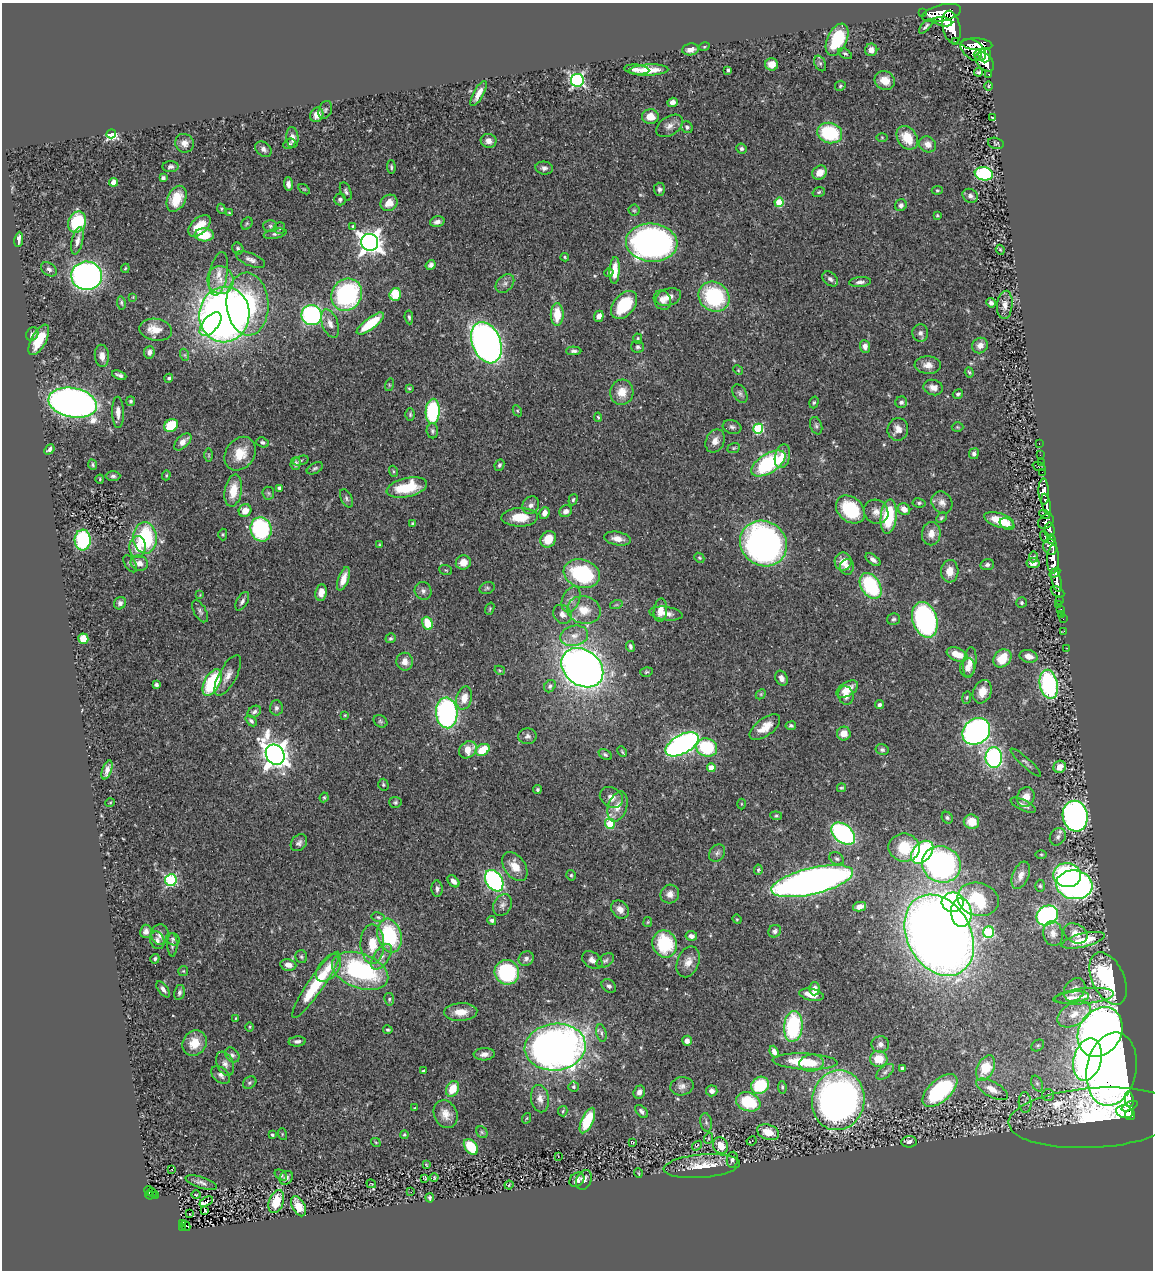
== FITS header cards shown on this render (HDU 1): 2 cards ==
NAXIS1  =                 1151
NAXIS2  =                 1268

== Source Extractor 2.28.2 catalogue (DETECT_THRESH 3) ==
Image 1151 x 1268 px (HDU 1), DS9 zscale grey, 1 PNG px = 1 image px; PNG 1155 x 1272 px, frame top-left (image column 1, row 1268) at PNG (2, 3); each listed source drawn as its Kron ellipse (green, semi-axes under 4 px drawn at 4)
Background 0.555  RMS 0.028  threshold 0.084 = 3 sigma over >= 5 px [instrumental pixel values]
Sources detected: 506; of the 506, the 500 brightest by FLUX_AUTO listed and drawn (6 fainter detections omitted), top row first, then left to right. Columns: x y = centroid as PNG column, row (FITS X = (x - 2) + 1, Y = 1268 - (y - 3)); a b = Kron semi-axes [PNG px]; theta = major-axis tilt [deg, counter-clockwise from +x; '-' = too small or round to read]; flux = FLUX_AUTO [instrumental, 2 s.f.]
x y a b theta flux
922 13 2 2 - 4.1
942 13 20 8 13 1300
943 22 9 4 -11 420
926 26 9 3 48 4.4
951 27 16 9 -77 1400
837 40 17 9 65 98
956 41 3 3 - 30
977 44 15 6 -4 750
704 47 5 3 - 2.1
690 49 8 6 8 15
871 50 6 6 - 14
973 50 14 9 -35 1000
845 54 7 4 -33 3.4
978 55 5 4 - 240
985 55 7 6 - 540
985 62 11 7 -47 1000
820 63 8 5 -63 4.2
772 64 6 6 - 21
637 70 12 5 -6 10
649 70 20 5 3 33
728 70 4 3 - 3.8
979 72 4 4 - 3.5
989 74 3 3 - 28
577 80 6 6 - 430
885 81 10 9 - 28
840 86 5 5 - 2.6
988 86 4 3 - 1.7
478 94 14 5 61 16
672 102 5 4 - 10
325 110 9 6 69 4.2
317 115 7 6 - 18
650 117 8 7 - 23
992 117 3 2 - 1.6
669 126 14 9 34 13
687 127 6 5 - 4.6
830 133 13 10 -17 130
111 134 5 4 - 230
882 137 5 3 - 1.8
292 138 10 6 -85 12
907 138 13 9 -55 45
489 141 8 7 - 12
184 143 9 9 - 12
996 143 8 5 -14 2.7
289 144 6 5 - 3.4
928 144 9 7 -36 14
263 149 9 6 -39 7.9
741 149 5 5 - 3.5
171 167 8 5 4 5.1
391 167 7 4 -88 3
544 168 9 6 -7 6.9
820 173 8 6 42 18
984 174 9 6 -11 240
163 178 4 4 - 5
113 182 4 4 - 20
288 184 7 4 -88 7.9
304 189 6 3 -35 2.1
659 189 7 5 -86 5.4
937 190 5 4 - 2.4
346 191 9 5 -68 4.9
819 192 6 4 17 2.9
970 196 8 6 -31 7.2
176 199 14 9 65 41
340 199 6 6 - 4.3
779 202 5 4 - 67
389 203 9 7 37 18
901 205 6 5 - 5.8
221 209 5 4 - 2.3
634 210 5 5 - 3
229 212 4 2 - 1.5
937 215 3 3 - 1.9
77 222 11 9 66 98
437 222 7 5 14 7.3
247 223 6 5 - 2.8
199 226 13 8 43 37
270 226 7 6 - 4.3
353 226 4 3 - 3.8
280 228 6 5 - 2.9
275 234 12 4 11 5.4
204 235 9 6 -3 57
19 239 8 3 82 9.3
77 241 14 5 77 9.8
370 242 8 8 - 1700
652 243 26 19 -4 780
238 248 6 5 - 4.9
1000 250 5 4 - 2
565 257 4 3 - 2.3
250 259 15 6 -22 9.1
431 265 5 4 - 7.1
125 268 4 3 - 2.2
49 269 9 6 -34 5.8
615 270 13 5 87 32
609 273 4 4 - 4.5
219 274 22 9 79 21
87 276 15 14 - 770
830 279 9 6 -40 6.6
220 280 14 13 - 27
860 282 11 5 4 7.1
505 283 11 7 45 7.4
395 294 6 5 - 55
347 295 17 14 57 320
133 297 4 4 - 1.5
669 297 13 8 17 14
714 297 16 14 -38 180
662 300 10 8 -65 13
121 303 7 4 -82 3.1
991 303 5 4 - 5.3
247 304 31 21 -87 170
624 305 16 10 50 88
1005 305 14 7 85 13
557 314 11 6 90 41
224 315 28 25 83 1700
312 315 10 10 - 310
599 316 5 4 - 9.5
409 317 7 4 -83 3.7
330 323 15 8 -69 15
370 323 16 5 37 67
210 324 14 7 49 95
156 330 16 11 -10 25
920 333 9 8 - 8
32 334 7 6 - 6.2
638 339 5 4 - 2.8
39 340 17 7 62 42
486 343 21 14 -68 1100
980 345 8 7 - 12
865 346 6 5 - 10
638 347 6 5 - 4.3
574 351 7 4 -2 4.7
149 352 6 5 - 7.5
185 355 6 4 -71 2.5
102 356 11 7 -85 13
928 365 13 9 -3 14
738 370 5 4 - 1.8
969 372 5 4 - 2.6
119 375 7 3 -22 5.1
169 378 5 4 - 3.7
389 385 6 4 73 2.1
409 388 3 3 - 2.1
933 388 10 7 -13 14
622 392 12 11 - 26
740 393 10 6 -58 6.2
958 394 5 4 - 4
131 401 5 4 - 3.7
814 402 6 4 72 3.1
901 402 6 6 - 6.2
73 403 24 14 -11 1300
433 411 13 7 87 180
517 411 6 4 -61 2.5
118 412 15 6 -89 13
410 415 6 4 -90 3
598 417 4 3 - 2.4
171 425 7 6 - 80
816 426 9 6 -72 4.4
732 427 9 7 -16 5.8
957 427 6 5 - 2.4
758 429 5 5 - 140
898 429 11 10 - 17
432 431 7 5 -85 4
715 441 12 9 66 14
183 442 10 6 44 16
263 442 6 5 - 4.3
1039 444 3 2 - 10
734 448 6 4 22 2.8
49 449 6 4 49 6.2
240 454 18 14 54 40
974 454 5 5 - 5.3
209 455 6 4 90 3
1040 455 2 2 - 5.1
782 456 12 7 76 22
300 461 8 3 18 3
1041 462 3 2 - 10
768 463 19 9 32 200
296 464 6 5 - 5.5
93 465 5 4 - 2.7
499 465 6 4 65 4.4
1039 467 7 3 -21 49
315 468 9 5 29 4.2
393 471 5 3 - 2.4
1042 472 2 2 - 5.9
166 475 5 4 - 1.9
113 476 7 5 0 4.7
100 479 4 4 - 1.8
407 487 20 9 13 82
279 488 4 3 - 5.7
233 491 16 8 80 38
1044 491 13 5 -88 850
268 493 6 6 - 3.5
346 498 10 5 -64 4.2
573 500 6 4 72 3.2
919 503 6 4 -8 3.3
942 503 11 10 - 12
1046 504 10 4 -78 620
531 505 9 8 - 9.3
850 509 16 12 -42 110
904 509 6 5 - 16
245 511 6 6 - 18
566 511 7 5 32 8.3
876 512 13 11 -39 15
544 513 6 5 - 14
1045 514 6 3 -29 150
889 516 17 8 84 120
520 517 18 9 2 41
941 518 6 4 45 3.1
999 520 15 7 -17 52
1046 521 9 6 38 310
412 523 4 3 - 1.9
1007 524 8 5 -28 11
261 529 12 10 -76 190
1049 530 7 5 -86 370
223 534 6 4 -89 2.4
931 534 11 9 81 17
1045 537 6 4 -70 140
145 538 16 11 -87 170
548 539 8 7 - 36
617 539 13 6 -10 17
1051 539 4 3 - 160
83 540 10 8 -89 180
763 543 24 22 -36 810
379 545 4 3 - 2.2
137 547 11 8 87 33
1050 547 8 6 -74 420
1034 557 5 3 - 2.1
699 558 5 4 - 2.6
1053 559 14 5 88 1100
873 560 9 4 -37 6.6
843 562 9 8 - 24
139 563 9 7 -22 14
463 563 7 7 - 22
1033 563 6 5 - 9
130 564 9 5 -59 5.5
987 565 7 5 13 5.6
847 567 8 7 - 9.5
446 570 6 5 - 3
950 571 11 8 86 22
1055 573 6 3 34 230
582 574 18 14 -18 190
343 579 12 5 70 21
1056 581 12 4 -76 630
871 586 14 9 -58 150
487 588 8 5 15 3.6
423 591 9 8 - 7.5
1058 592 7 5 -28 100
321 593 8 5 81 16
200 595 4 3 - 1.5
571 599 13 8 66 12
1059 600 4 3 - 79
242 601 10 5 61 6.5
120 603 6 5 - 6.7
1021 603 5 5 - 3.1
616 605 6 4 18 2.6
1059 605 2 2 - 6
490 609 6 4 71 2.5
1061 609 3 2 - 18
584 610 17 13 -13 35
660 610 12 6 83 21
200 611 12 6 -61 5.7
666 613 17 6 -7 16
562 614 10 8 -48 11
1062 614 2 2 - 5.2
894 619 6 6 - 3.9
1063 619 2 2 - 4.9
925 620 18 12 -72 390
428 623 7 5 -71 54
1064 631 3 2 - 4.6
574 636 14 10 11 20
391 638 5 4 - 3.1
83 639 5 5 - 35
630 646 5 4 - 4.9
1067 648 2 2 - 7.1
957 654 11 6 -21 28
1028 656 9 6 -13 16
1002 658 10 8 46 46
405 662 9 8 - 12
970 663 15 6 82 15
968 667 9 7 78 15
582 668 23 17 -37 1600
500 670 5 4 - 2.6
646 672 6 4 16 3.1
228 675 22 8 62 18
781 678 8 6 -64 9.7
212 682 14 8 62 130
1049 684 15 9 -78 270
156 685 4 3 - 5.1
550 686 6 5 - 4.2
847 689 12 7 31 23
982 692 12 9 65 27
761 694 6 4 46 2.5
846 695 9 7 -75 12
967 697 6 4 82 2.6
464 698 12 8 74 24
879 705 4 4 - 4.1
276 708 7 6 - 5.2
254 712 7 5 32 5.5
447 713 15 10 -86 440
345 715 3 2 - 1.7
251 721 6 4 -42 4.6
380 721 7 5 -32 3.7
791 726 5 4 - 3.9
765 727 18 8 37 25
976 731 15 12 40 890
844 734 7 7 - 20
527 736 9 8 - 6.8
682 744 18 9 29 650
707 747 10 9 - 110
468 750 10 7 41 29
483 750 7 5 32 54
882 750 6 5 - 4
622 752 5 3 - 2.2
275 755 11 9 -58 2300
605 755 7 4 -32 3.7
994 758 10 8 -89 350
1026 763 20 4 -42 6.4
1060 767 6 6 - 15
711 768 4 4 - 25
107 770 10 4 70 12
383 785 6 5 - 3
841 788 4 3 - 2.6
537 790 4 3 - 3.1
324 797 5 3 - 2.5
611 797 12 9 -33 14
1026 797 10 8 67 20
395 802 6 5 - 3.4
110 803 5 3 - 1.5
741 804 5 3 - 2
1023 805 14 5 -25 7.8
618 806 15 9 73 23
776 816 6 4 -6 2.7
1075 816 15 12 -80 810
947 818 6 5 - 3.9
971 822 8 7 - 27
610 824 5 5 - 76
843 833 13 9 -41 300
1058 837 9 7 58 7.4
299 843 9 7 47 7
904 848 15 14 - 69
922 852 13 9 47 270
717 853 9 7 52 6.2
1041 854 6 3 -1 2.2
837 859 8 6 -32 4.8
941 864 19 18 - 550
515 866 16 10 -54 27
758 870 5 3 - 3.1
571 875 5 4 - 3.1
1021 875 14 8 68 16
1067 875 14 12 -5 230
171 880 6 6 - 230
453 881 7 4 -46 9.5
494 881 11 8 -57 400
812 881 42 13 13 1700
1074 885 18 14 -8 910
1040 886 6 5 - 3.4
437 889 8 5 -86 6.3
670 894 9 9 - 13
978 899 21 16 -15 100
953 902 11 9 -1 300
502 905 11 9 59 9.1
860 907 6 4 13 14
620 909 10 8 -51 15
961 913 14 10 -85 150
1047 915 11 9 32 480
378 917 7 4 -10 3.1
737 919 5 4 - 2.2
492 920 4 4 - 4.3
648 922 5 4 - 2.1
146 931 6 5 - 8.3
775 931 6 6 - 5.7
989 932 6 5 - 140
1053 933 12 9 -79 16
1075 933 12 9 -30 18
160 934 10 8 83 12
939 935 43 31 -61 3100
390 936 17 11 -74 140
691 936 6 4 -7 8.5
173 939 7 6 - 4.1
157 940 9 7 -70 7.2
1083 940 22 6 14 48
372 944 20 12 -89 43
665 944 14 12 -70 110
172 945 12 5 -89 5.8
301 957 6 6 - 3.7
382 957 15 7 56 14
526 958 8 7 - 7.1
155 959 5 4 - 4.1
592 960 11 7 -33 10
605 960 9 6 30 5.3
688 962 16 10 67 18
288 965 8 5 -9 12
329 968 16 9 51 24
183 971 5 5 - 2.1
360 971 29 17 -20 290
507 972 12 12 - 170
1108 978 28 16 -65 220
316 985 40 8 55 120
609 986 8 6 -37 5.8
163 989 9 4 -53 7.2
814 989 6 5 - 14
1074 990 13 9 55 16
179 992 7 5 77 5
811 995 12 6 -10 24
1084 996 29 8 6 25
1071 998 18 5 7 11
389 999 6 5 - 3.4
461 1012 16 9 4 27
1074 1014 18 11 29 31
236 1018 4 2 - 1.5
793 1026 15 9 84 170
250 1027 5 3 - 1.8
388 1030 5 4 - 2.9
1100 1032 26 21 59 1200
601 1033 9 5 -78 5.1
297 1041 8 5 5 6.3
687 1041 5 4 - 11
194 1043 13 11 54 37
880 1044 8 8 - 8.4
1038 1045 7 5 36 3.6
555 1047 30 23 6 1400
774 1052 6 4 -68 8.8
484 1054 10 6 4 9.8
232 1055 8 6 -50 5.8
879 1059 8 8 - 34
1087 1060 21 14 76 850
805 1062 32 8 -3 71
812 1063 12 8 5 28
225 1064 12 8 -66 11
902 1068 3 3 - 4.8
986 1068 13 8 64 60
1112 1069 37 24 79 2200
423 1071 4 4 - 2.5
885 1072 10 6 39 6.3
221 1075 11 7 -42 8.5
250 1083 7 5 35 4.2
1037 1084 8 5 -63 5.7
760 1085 9 8 - 95
682 1086 11 9 9 11
574 1087 5 5 - 4.6
782 1087 6 4 -82 2.6
453 1089 8 6 64 38
992 1089 17 7 -30 20
940 1090 21 11 42 190
712 1091 5 5 - 8.2
639 1092 6 5 - 8.2
1048 1095 6 6 - 5.4
540 1099 14 9 -79 13
1129 1099 8 4 -80 200
838 1100 30 26 80 800
748 1102 12 9 -21 89
1025 1102 10 6 -87 6.9
1129 1106 9 3 25 160
415 1108 3 3 - 1.9
563 1111 5 4 - 2.5
641 1111 8 5 -45 6
1125 1112 8 6 -15 470
446 1114 14 11 -66 20
1130 1115 5 5 - 360
527 1118 5 3 - 1.8
1094 1118 86 30 4 470
587 1120 14 6 66 71
706 1122 9 5 -80 5.5
482 1132 6 5 - 3.4
768 1132 11 7 -19 31
282 1134 6 4 -73 2.2
272 1135 3 3 - 2.5
404 1135 4 4 - 2.7
709 1138 5 3 - 2.3
752 1141 5 2 - 1.7
376 1142 5 3 - 2
632 1142 3 2 - 1.5
909 1142 7 5 6 9.5
721 1145 8 7 - 27
697 1146 5 3 - 1.8
471 1147 9 6 -51 75
558 1156 3 2 - 3.7
732 1160 8 5 82 5.9
426 1165 3 2 - 1.7
702 1166 38 11 5 49
172 1169 3 3 - 23
638 1173 5 3 - 1.6
281 1175 7 4 -35 3.8
434 1177 4 3 - 1.6
286 1178 7 6 - 6.2
425 1178 3 3 - 2
577 1180 8 6 41 7.7
584 1180 10 7 63 9
201 1183 16 5 -18 7.6
371 1184 5 3 - 1.5
509 1185 4 3 - 1.6
149 1191 5 2 - 14
411 1192 2 2 - 2.9
152 1193 5 2 - 8.6
150 1195 4 3 - 39
155 1195 3 2 - 13
196 1195 5 3 - 1.8
430 1198 4 3 - 3.9
206 1201 7 3 29 56
276 1201 12 7 71 55
298 1206 11 6 -61 33
205 1210 3 3 - 3.2
189 1214 3 2 - 3.1
182 1224 4 2 - 20
185 1226 5 3 - 24
182 1228 4 3 - 30
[6 fainter detections neither listed nor drawn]